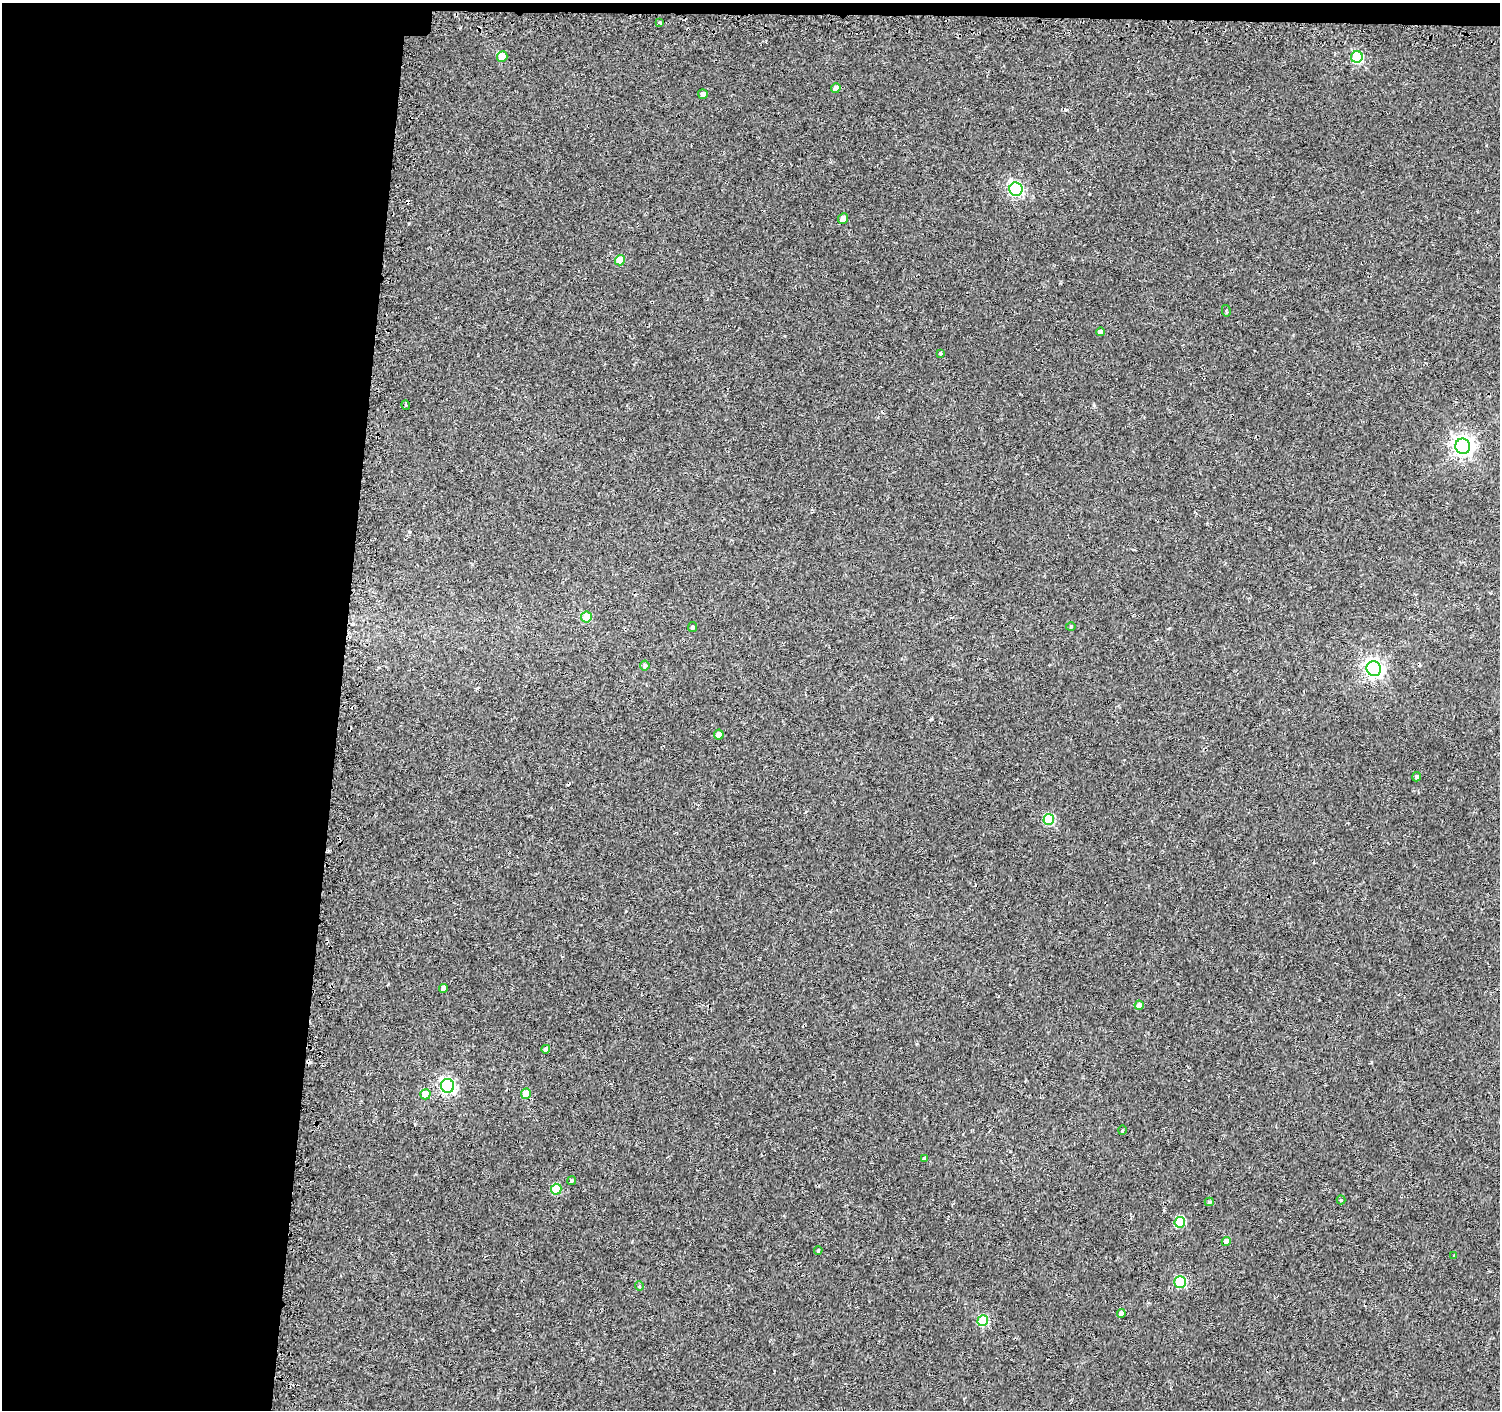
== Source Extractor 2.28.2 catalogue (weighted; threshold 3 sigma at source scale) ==
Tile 1 of 3 x 3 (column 1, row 1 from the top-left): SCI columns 24-1521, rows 3071-4478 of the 4549 x 4788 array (HDU 1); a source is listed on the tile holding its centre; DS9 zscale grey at full resolution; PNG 1502 x 1412 px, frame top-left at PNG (2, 3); each listed source drawn as its Kron ellipse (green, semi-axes under 4 px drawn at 4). Shown black and unused: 23% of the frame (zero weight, under 2 of 3 exposures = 3% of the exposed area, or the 3 px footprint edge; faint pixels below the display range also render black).
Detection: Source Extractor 2.28.2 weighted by HDU 2 'WHT'; one run over the whole footprint, this tile lists its part. Background 0.0015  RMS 0.0032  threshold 0.0144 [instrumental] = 3 sigma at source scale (4.5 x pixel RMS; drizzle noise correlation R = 1.50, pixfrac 1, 0.0396/0.0396 arcsec/px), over >= 5 px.
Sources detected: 46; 5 cosmic-ray / hot-pixel residue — neither listed nor drawn; the other 41 listed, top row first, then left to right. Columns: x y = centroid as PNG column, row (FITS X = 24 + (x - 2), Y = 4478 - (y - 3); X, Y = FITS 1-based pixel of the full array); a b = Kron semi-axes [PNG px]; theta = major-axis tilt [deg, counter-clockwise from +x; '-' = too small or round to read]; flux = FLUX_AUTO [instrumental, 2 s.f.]
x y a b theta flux
660 22 3 3 - 1.1
502 56 5 5 - 6.5
1357 57 6 5 - 27
836 88 5 4 - 1.6
703 94 5 5 - 0.94
1016 189 7 6 - 58
843 219 5 4 - 1.8
620 260 5 5 - 6.3
1226 311 6 4 -79 0.45
1100 332 4 4 - 1.3
940 353 3 3 - 1.1
406 405 5 4 - 0.39
1463 446 8 7 - 190
586 617 5 5 - 8.7
693 627 5 4 - 0.56
1071 627 5 3 - 0.29
645 665 5 4 - 0.69
1374 669 7 7 - 130
719 735 5 4 - 2.7
1417 777 5 4 - 0.69
1049 819 5 5 - 20
443 988 4 4 - 1.2
1139 1005 4 4 - 1.6
546 1049 4 4 - 0.87
447 1086 7 6 - 77
425 1094 5 5 - 4.9
526 1094 5 5 - 7.3
1122 1130 5 3 - 0.27
925 1158 4 3 - 0.69
571 1181 4 4 - 0.52
556 1189 5 5 - 13
1341 1200 4 4 - 0.46
1209 1202 4 3 - 0.58
1180 1222 5 5 - 15
1226 1242 4 4 - 2.1
818 1250 4 3 - 0.33
1454 1256 4 3 - 0.33
1180 1282 6 5 - 26
639 1286 5 4 - 0.35
1121 1313 4 4 - 1.6
983 1321 5 5 - 20
Unlisted compact peaks at least as high as the median listed source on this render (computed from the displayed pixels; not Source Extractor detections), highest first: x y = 931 719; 1094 405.